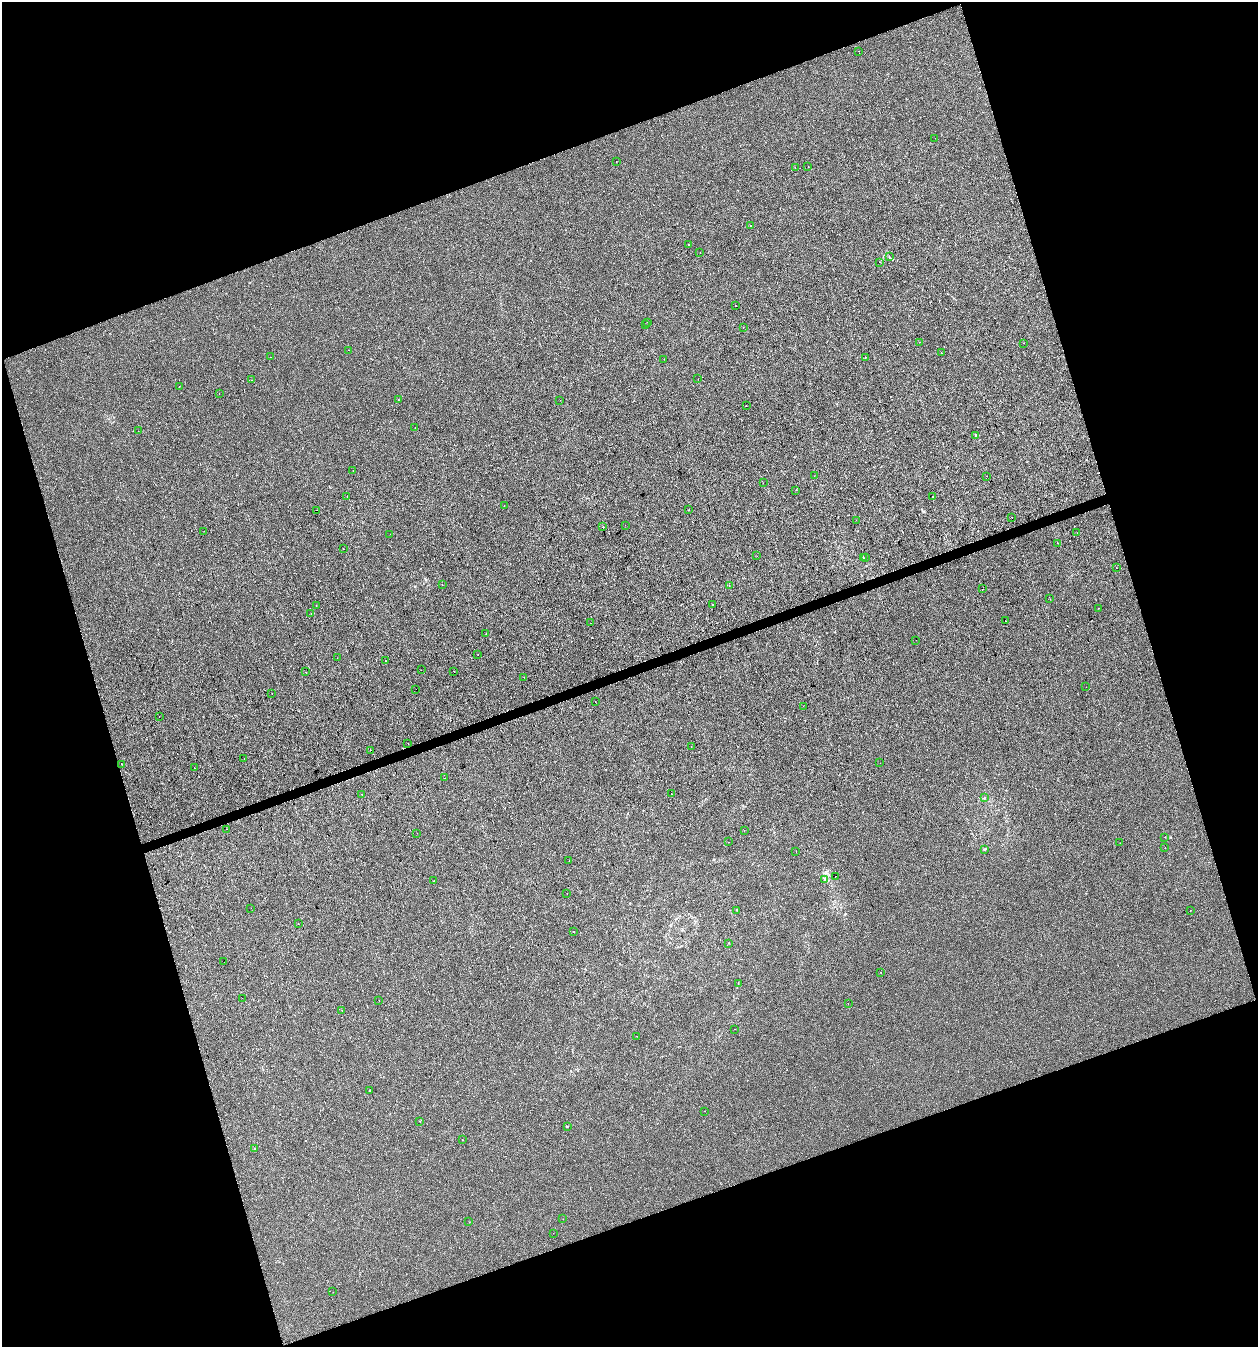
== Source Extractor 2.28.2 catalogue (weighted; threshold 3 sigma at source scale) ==
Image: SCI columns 117-5138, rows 1-5377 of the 5201 x 5378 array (HDU 1 of 3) = the unmasked area's bounding box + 8 px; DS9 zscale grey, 4 x 4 block average (1 PNG px = mean of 4 x 4 image px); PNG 1260 x 1349 px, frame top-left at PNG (2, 2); each listed source drawn as its Kron ellipse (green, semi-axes under 4 px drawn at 4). Shown black and unused: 38% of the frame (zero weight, under 2 of 3 exposures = <1% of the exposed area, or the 3 px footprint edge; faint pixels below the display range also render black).
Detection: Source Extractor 2.28.2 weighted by HDU 2 'WHT'. Background -8.94e-04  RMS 0.0042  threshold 0.0189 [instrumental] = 3 sigma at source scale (4.5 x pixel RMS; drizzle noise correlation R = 1.50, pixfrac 1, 0.0396/0.0396 arcsec/px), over >= 5 px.
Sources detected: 151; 22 cosmic-ray / hot-pixel residue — neither listed nor drawn; the other 129 listed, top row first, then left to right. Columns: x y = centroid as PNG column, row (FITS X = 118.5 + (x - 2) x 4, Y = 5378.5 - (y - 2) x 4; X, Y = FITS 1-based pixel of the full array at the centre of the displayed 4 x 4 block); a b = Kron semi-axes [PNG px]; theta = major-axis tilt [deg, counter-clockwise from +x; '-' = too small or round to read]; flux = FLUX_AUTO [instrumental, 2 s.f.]
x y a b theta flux
859 51 2 2 - 2.1
935 138 2 2 - 0.88
616 162 2 2 - 0.6
795 167 2 2 - 2
808 167 2 2 - 0.46
751 226 2 2 - 0.47
689 244 2 2 - 1.1
700 252 2 2 - 0.72
889 257 2 2 - 1.1
880 262 2 2 - 3.3
735 306 2 2 - 1.5
647 322 2 2 - 1.5
646 325 2 2 - 0.38
743 327 2 2 - 1.2
920 342 2 2 - 1
1024 343 2 2 - 0.85
348 350 2 2 - 0.8
941 353 2 2 - 3.9
271 357 2 2 - 0.61
865 357 2 2 - 0.74
664 359 2 2 - 0.42
698 379 2 2 - 0.31
251 380 2 2 - 0.42
179 386 2 2 - 0.6
219 393 2 2 - 0.92
398 400 2 2 - 0.48
560 400 2 2 - 0.44
746 405 2 2 - 0.53
415 428 2 2 - 0.4
138 431 2 2 - 0.5
975 436 2 2 - 6
353 471 2 2 - 0.38
814 476 2 2 - 0.61
987 476 2 2 - 1.4
763 483 2 2 - 0.32
796 490 2 2 - 1
347 496 2 2 - 1.3
932 497 2 2 - 2.9
504 505 2 2 - 1.2
317 510 2 2 - 0.56
689 510 2 2 - 0.83
1012 517 2 2 - 8
856 520 2 2 - 0.94
625 525 2 2 - 0.5
603 527 2 2 - 19
204 531 2 2 - 0.42
1077 533 2 2 - 1.9
390 534 2 2 - 0.52
1057 543 2 2 - 1
343 549 2 2 - 0.36
757 556 2 2 - 3.1
863 558 2 2 - 1.4
866 558 2 2 - 0.65
1116 568 2 2 - 0.52
442 585 2 2 - 0.42
729 586 2 2 - 0.98
983 589 2 2 - 0.82
1050 599 2 2 - 0.56
713 604 2 2 - 3.7
316 605 2 2 - 0.68
1099 608 2 2 - 0.56
311 614 2 2 - 0.59
1005 621 2 2 - 1.7
591 623 2 2 - 0.35
486 634 2 2 - 0.83
916 640 2 2 - 0.38
478 655 2 2 - 3.9
337 658 2 2 - 0.62
385 661 2 2 - 1.8
421 670 2 2 - 0.65
454 671 2 2 - 0.76
306 672 2 2 - 0.96
524 677 2 2 - 4.3
1086 687 2 2 - 0.43
416 689 2 2 - 5.4
272 693 2 2 - 0.47
595 701 2 2 - 0.45
803 706 2 2 - 0.45
159 716 2 2 - 0.41
408 744 2 2 - 4.3
691 747 2 2 - 1.3
371 750 2 2 - 1.5
244 759 2 2 - 0.78
880 763 2 2 - 2.8
122 764 2 2 - 1.7
194 768 2 2 - 6.5
444 778 2 2 - 0.84
671 793 2 2 - 2.7
362 794 2 2 - 0.36
984 798 2 2 - 1.5
227 829 2 2 - 6.8
744 830 2 2 - 0.5
417 833 2 2 - 0.42
1165 837 2 2 - 0.45
729 842 2 2 - 1.5
1120 843 2 2 - 0.33
1165 848 2 2 - 0.37
985 849 3 2 - 1.7
796 851 2 2 - 1.5
569 861 2 2 - 1.4
835 876 2 2 - 3
825 879 4 2 - 2.9
434 881 2 2 - 0.82
567 893 2 2 - 1.9
251 908 2 2 - 1.1
737 910 2 2 - 1
1190 910 2 2 - 0.99
298 923 2 2 - 0.93
574 932 2 2 - 1.5
729 943 2 2 - 0.87
224 962 2 2 - 0.83
881 972 2 2 - 3.3
738 983 2 2 - 0.51
242 998 2 2 - 0.68
379 1001 2 2 - 0.44
848 1004 2 2 - 0.4
342 1011 2 2 - 0.9
735 1029 2 2 - 1
637 1036 2 2 - 0.53
370 1090 2 2 - 2.2
705 1111 2 2 - 0.94
420 1121 2 2 - 0.46
567 1126 2 2 - 0.69
462 1139 2 2 - 0.49
255 1149 3 2 - 1.2
563 1219 2 2 - 0.4
469 1222 2 2 - 1.1
553 1233 2 2 - 0.65
333 1292 2 2 - 0.42
Overlapping masked pixels (flux is a lower limit): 1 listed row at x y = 416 689
Diffuse or blended objects may show on this block-average render without a row.